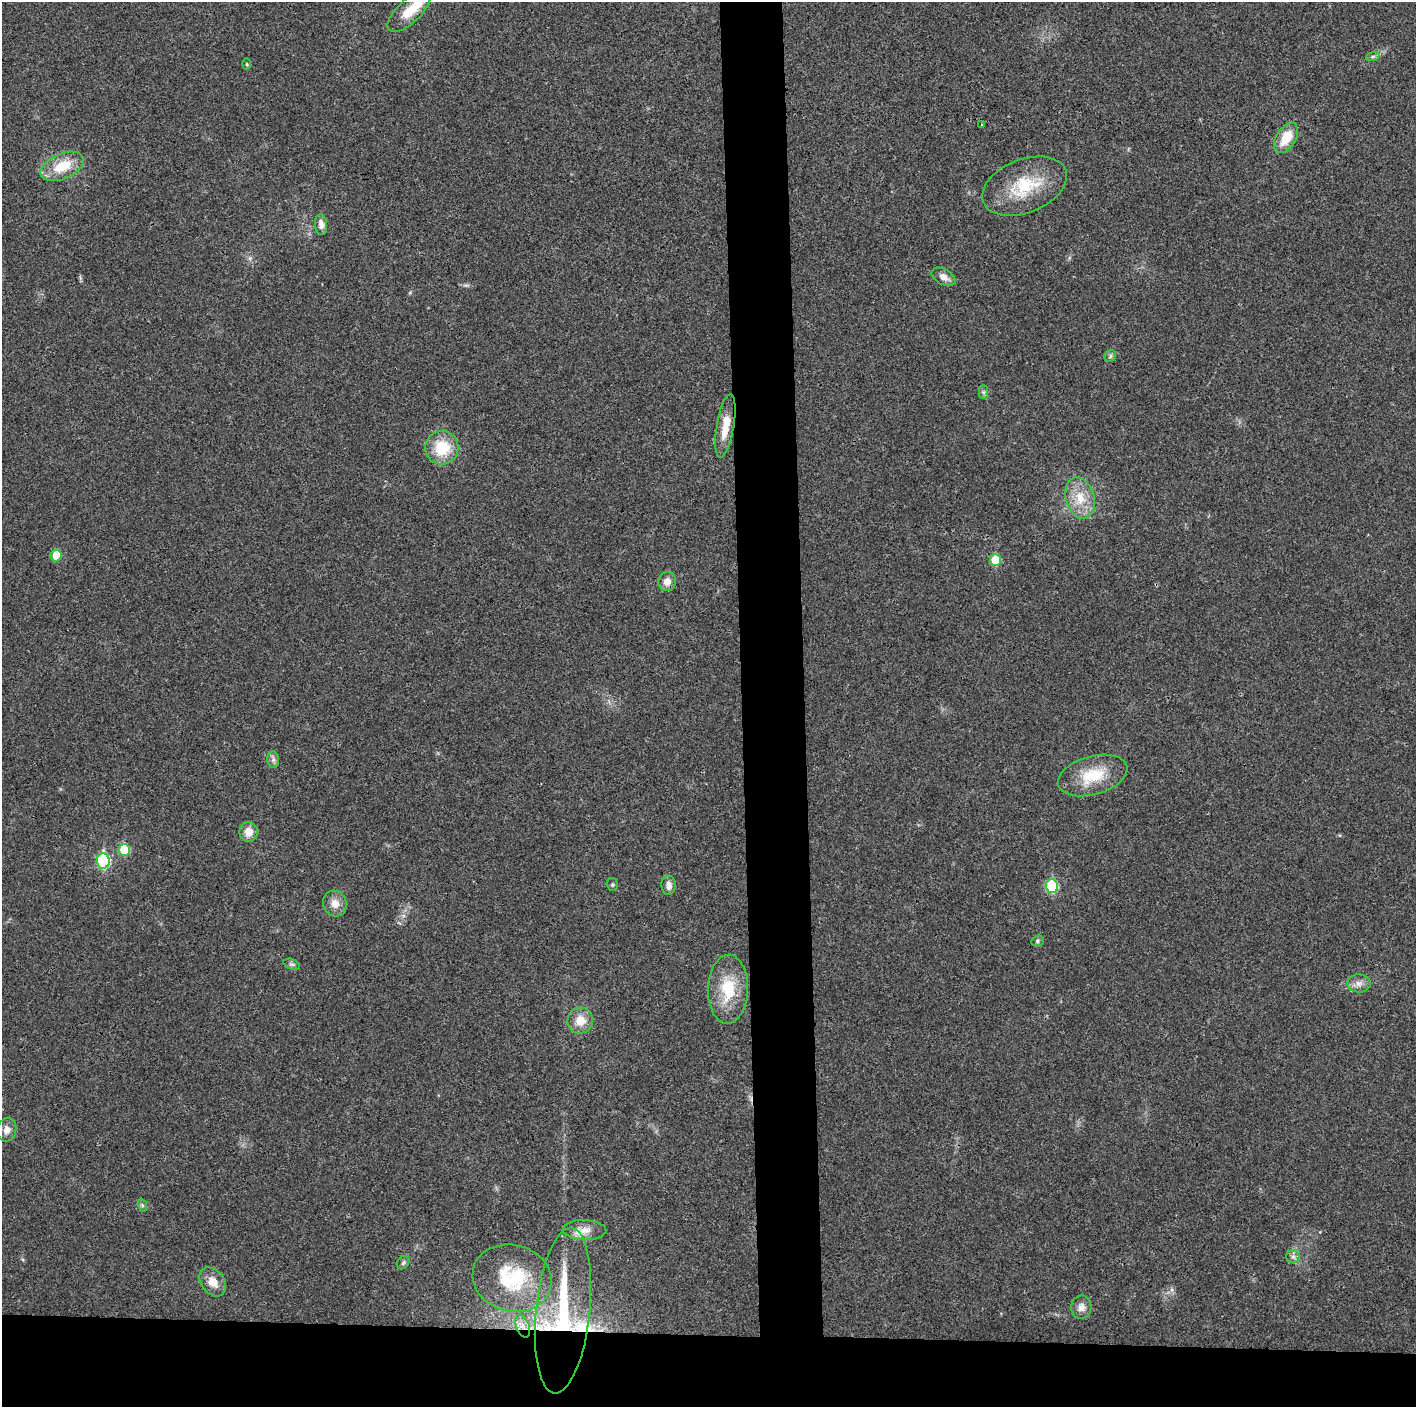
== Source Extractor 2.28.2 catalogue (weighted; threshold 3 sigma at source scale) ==
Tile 8 of 3 x 3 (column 2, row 3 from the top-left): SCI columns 1415-2828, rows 6-1410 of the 4243 x 4223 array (HDU 1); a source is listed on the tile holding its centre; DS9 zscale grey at full resolution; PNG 1418 x 1409 px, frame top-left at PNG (2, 2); each listed source drawn as its Kron ellipse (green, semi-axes under 4 px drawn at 4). Shown black and unused: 9% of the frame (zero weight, under 3 of 4 exposures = <1% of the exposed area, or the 3 px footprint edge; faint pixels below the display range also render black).
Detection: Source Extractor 2.28.2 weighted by HDU 2 'WHT'; one run over the whole footprint, this tile lists its part. Background 0.0189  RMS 0.0039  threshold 0.0175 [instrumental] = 3 sigma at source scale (4.5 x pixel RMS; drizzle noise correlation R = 1.50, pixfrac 1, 0.05/0.05 arcsec/px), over >= 5 px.
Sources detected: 43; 2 inside a brighter listed object's ellipse — not listed separately; the other 41 listed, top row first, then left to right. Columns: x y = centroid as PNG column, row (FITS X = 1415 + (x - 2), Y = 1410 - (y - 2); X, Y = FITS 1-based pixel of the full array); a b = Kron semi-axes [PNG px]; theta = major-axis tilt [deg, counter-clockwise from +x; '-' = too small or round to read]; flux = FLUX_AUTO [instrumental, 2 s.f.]
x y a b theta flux
409 11 27 11 43 9.7
1373 56 7 4 19 0.81
247 64 5 3 - 0.41
982 124 3 2 - 0.5
1286 138 17 9 58 9.5
62 166 23 12 23 10
1025 186 44 26 22 21
321 225 10 6 -86 2.6
944 277 13 7 -30 2.7
1110 356 6 5 - 0.76
983 392 7 4 -90 0.79
725 426 32 8 80 7.4
442 448 17 16 - 13
1080 498 21 14 -75 8.7
56 555 6 5 - 7.3
995 560 6 5 - 12
667 582 9 9 - 3.2
273 760 8 6 -84 1.2
1093 775 36 19 16 14
249 832 10 9 - 4.2
124 850 6 5 - 12
103 861 7 6 - 38
612 885 6 5 - 0.66
669 885 9 7 -88 2.4
1052 886 6 6 - 25
335 903 13 11 -66 3.9
1038 941 6 5 - 0.68
292 964 9 5 -18 0.91
1359 983 11 9 -2 2.5
728 989 34 20 88 16
580 1021 13 12 - 5.6
7 1130 12 9 78 2.6
142 1205 7 4 -72 0.65
584 1230 22 10 -2 4.4
1293 1256 7 6 - 1.2
403 1263 7 5 57 0.75
512 1278 40 33 -16 26
213 1282 16 11 -51 4.9
1081 1307 12 10 86 2.7
563 1311 83 27 84 58
523 1326 12 6 -69 2.8
Overlapping masked pixels (flux is a lower limit): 2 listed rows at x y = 563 1311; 523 1326
Isophote crosses this tile's border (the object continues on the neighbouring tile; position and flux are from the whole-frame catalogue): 1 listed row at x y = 409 11